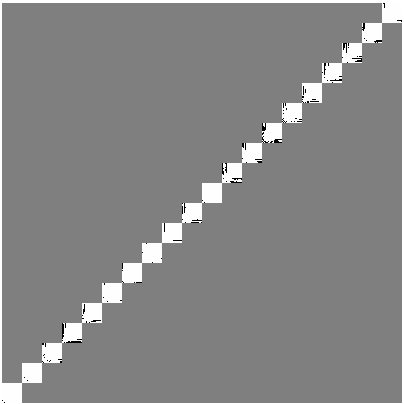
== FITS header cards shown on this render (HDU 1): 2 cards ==
NAXIS1  =                  400
NAXIS2  =                  400

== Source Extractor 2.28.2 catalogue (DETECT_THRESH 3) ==
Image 400 x 400 px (HDU 1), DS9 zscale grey, 1 PNG px = 1 image px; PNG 404 x 404 px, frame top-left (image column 1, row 400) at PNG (2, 3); no overlay
Background 0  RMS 3.9e-09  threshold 1.18e-08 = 3 sigma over >= 5 px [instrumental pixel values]
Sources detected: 22; all 22 listed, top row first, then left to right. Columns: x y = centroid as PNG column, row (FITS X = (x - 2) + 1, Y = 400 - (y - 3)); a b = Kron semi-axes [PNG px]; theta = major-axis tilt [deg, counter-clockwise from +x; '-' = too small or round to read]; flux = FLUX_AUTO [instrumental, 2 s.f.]
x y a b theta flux
398 6 11 10 - 1.4e-05
378 26 16 11 45 1.8e-05
358 46 15 9 45 1.7e-05
338 66 17 10 45 1.8e-05
302 85 8 3 89 5.2e-07
318 86 17 11 45 1.8e-05
319 102 8 3 1 5.2e-07
298 106 17 12 45 1.8e-05
278 126 16 11 45 1.7e-05
258 146 17 11 45 1.8e-05
238 166 15 10 45 1.9e-05
218 186 15 13 45 1.8e-05
198 206 14 11 45 1.7e-05
178 226 15 11 45 1.8e-05
157 247 18 14 44 2.6e-05
138 266 18 14 44 2.5e-05
117 287 20 15 44 2.7e-05
98 306 17 12 45 2.4e-05
77 327 16 12 45 2.7e-05
58 346 16 11 45 2.6e-05
38 366 18 14 45 2.8e-05
17 387 24 15 45 3.6e-05
At the frame edge (FLAGS 8, measured only in part): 2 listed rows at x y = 398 6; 17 387